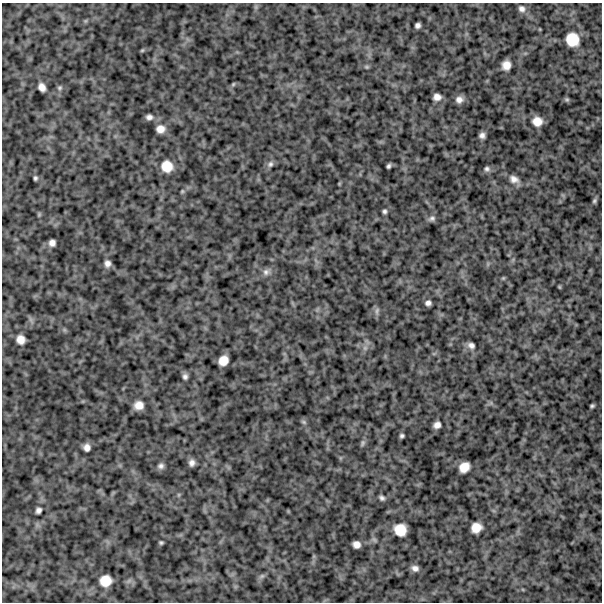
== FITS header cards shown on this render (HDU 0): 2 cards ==
NAXIS1  =                  600
NAXIS2  =                  600

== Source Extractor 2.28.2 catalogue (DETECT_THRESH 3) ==
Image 600 x 600 px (HDU 0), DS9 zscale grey, 1 PNG px = 1 image px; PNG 604 x 604 px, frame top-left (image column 1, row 600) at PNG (2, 3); no overlay
Background 749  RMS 250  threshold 742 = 3 sigma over >= 5 px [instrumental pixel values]
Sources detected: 57; all 57 listed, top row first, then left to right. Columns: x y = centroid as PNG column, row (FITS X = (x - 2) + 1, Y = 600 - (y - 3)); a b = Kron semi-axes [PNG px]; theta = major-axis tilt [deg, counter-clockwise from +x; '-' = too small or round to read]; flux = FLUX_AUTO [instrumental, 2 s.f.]
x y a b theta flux
522 9 9 8 - 74000
417 25 5 5 - 54000
572 39 15 14 - 380000
142 50 6 4 2 18000
506 65 8 7 - 150000
367 67 6 5 - 24000
233 84 6 4 46 23000
42 87 7 6 - 110000
60 88 7 6 - 33000
437 97 7 6 - 99000
567 99 7 5 -43 26000
459 100 9 8 - 97000
149 117 8 6 0 65000
537 121 9 8 - 170000
160 129 9 8 - 130000
482 135 5 5 - 62000
270 164 9 7 45 57000
167 166 13 12 - 270000
388 166 5 3 - 35000
487 169 7 7 - 45000
35 178 4 3 - 30000
514 179 12 8 -29 100000
594 201 6 5 - 30000
385 211 5 5 - 37000
39 214 6 4 57 20000
432 218 10 7 24 55000
52 243 6 6 - 81000
107 263 8 7 - 79000
266 272 9 9 - 71000
503 278 5 5 - 19000
559 287 6 3 -89 15000
428 303 6 5 - 57000
377 311 11 5 75 47000
21 339 8 7 - 140000
471 345 10 8 -29 76000
365 348 7 5 -45 39000
223 360 9 8 - 190000
185 377 6 5 - 51000
139 405 8 7 - 150000
592 406 4 3 - 26000
304 422 8 5 -27 29000
437 425 7 6 - 88000
402 436 4 4 - 34000
363 443 9 5 79 38000
87 447 7 6 - 88000
192 463 6 6 - 73000
161 466 8 7 - 58000
464 467 10 8 45 200000
382 498 7 5 -42 45000
38 510 6 5 - 59000
476 528 9 8 - 200000
400 530 11 10 - 290000
161 543 4 3 - 25000
356 544 7 6 - 100000
415 568 8 7 - 77000
262 576 9 5 36 41000
105 581 10 9 - 260000